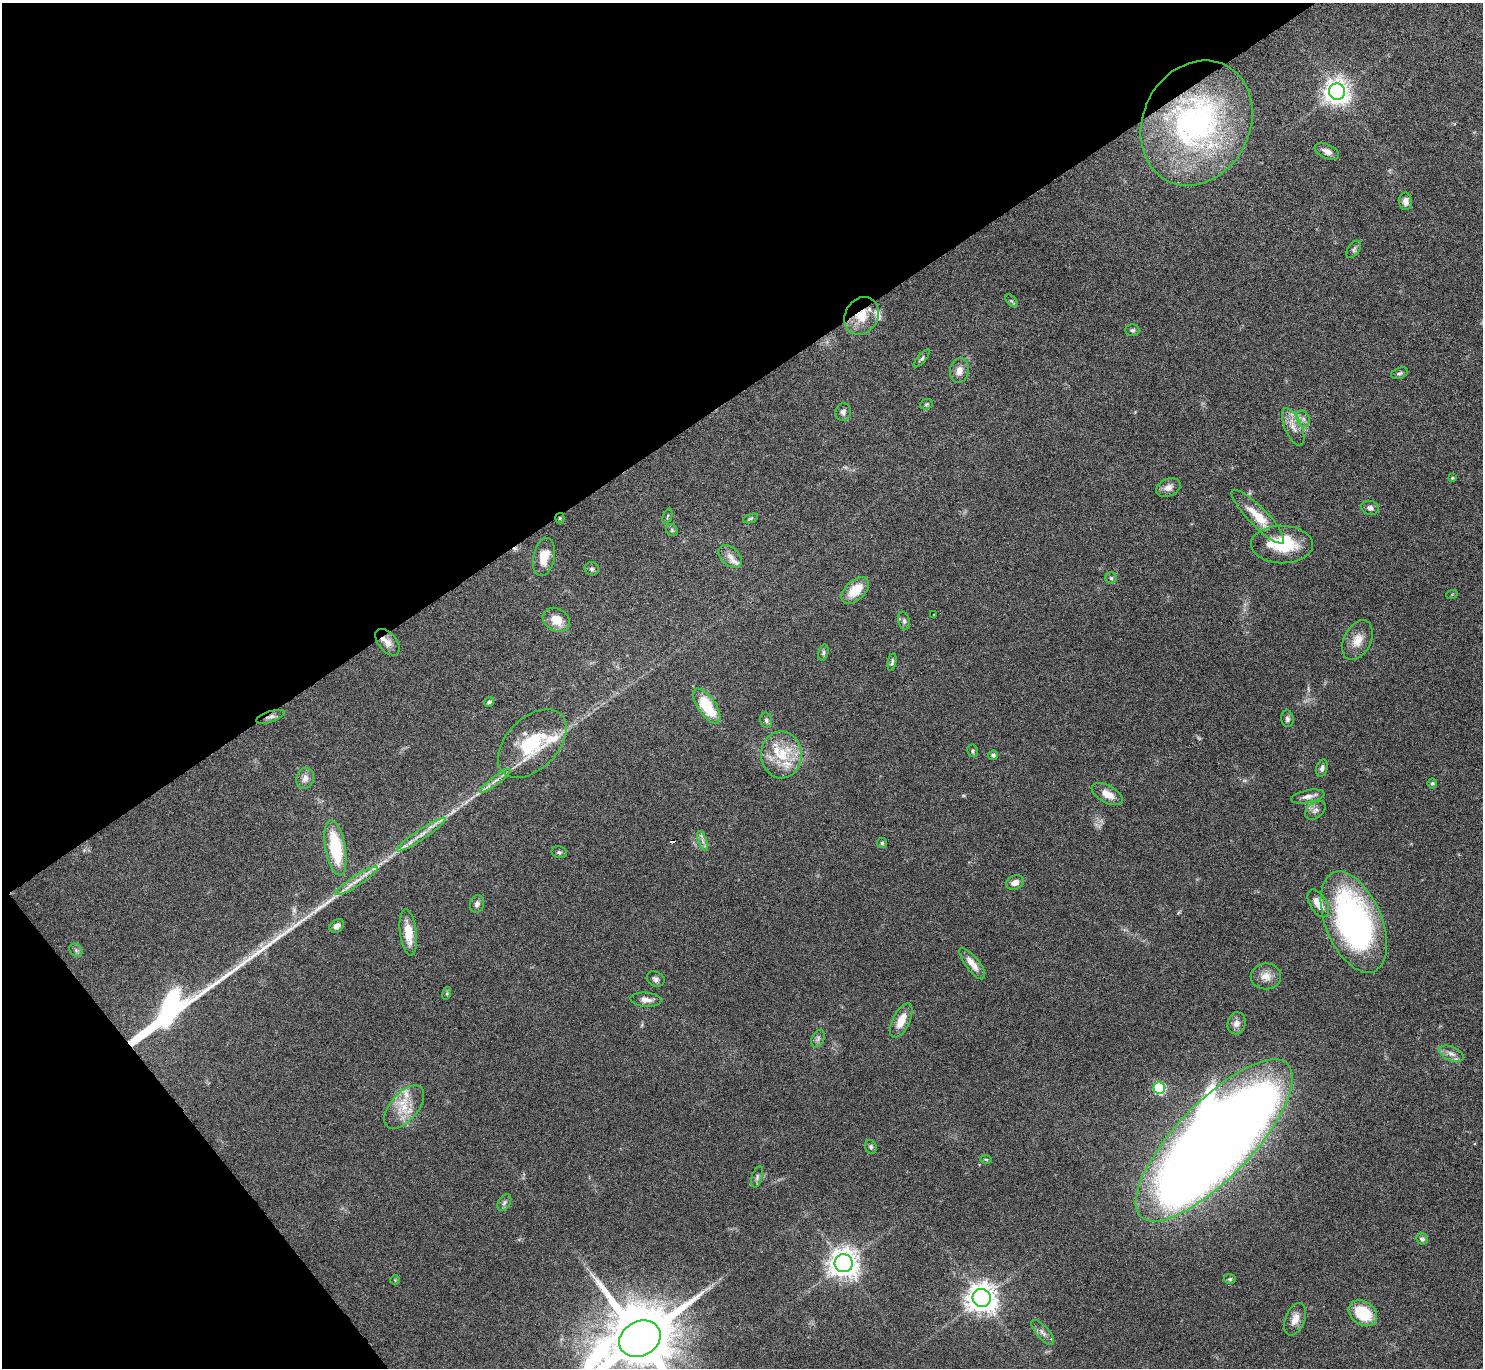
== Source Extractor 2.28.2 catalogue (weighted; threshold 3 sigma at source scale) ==
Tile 5 of 4 x 4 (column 1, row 2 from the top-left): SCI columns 1-1481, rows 2893-4258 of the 5928 x 5923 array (HDU 1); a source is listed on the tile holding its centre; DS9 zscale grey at full resolution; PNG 1485 x 1370 px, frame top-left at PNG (2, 3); each listed source drawn as its Kron ellipse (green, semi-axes under 4 px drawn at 4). Shown black and unused: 34% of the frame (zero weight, under 4 of 8 exposures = <1% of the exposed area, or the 3 px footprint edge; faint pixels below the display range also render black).
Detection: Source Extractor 2.28.2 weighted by HDU 2 'WHT'; one run over the whole footprint, this tile lists its part. Background 0.0656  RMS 0.005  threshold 0.0205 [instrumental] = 3 sigma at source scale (4.09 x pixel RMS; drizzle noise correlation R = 1.36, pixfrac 0.8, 0.05/0.05 arcsec/px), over >= 5 px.
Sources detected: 104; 3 cosmic-ray / hot-pixel residue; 1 long thin detection or spike segment (spike, bleed or trail) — neither listed nor drawn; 9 inside a brighter listed object's ellipse — not listed separately; the other 91 listed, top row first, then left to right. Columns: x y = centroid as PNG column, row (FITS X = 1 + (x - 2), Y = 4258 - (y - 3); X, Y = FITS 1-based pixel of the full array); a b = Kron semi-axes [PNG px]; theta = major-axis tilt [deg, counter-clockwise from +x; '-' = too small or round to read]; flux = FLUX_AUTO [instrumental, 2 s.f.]
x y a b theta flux
1337 92 8 8 - 410
1196 123 65 53 63 120
1327 151 13 7 -24 2.8
1405 201 9 6 -87 2.5
1354 249 10 6 53 1.2
1011 301 7 4 -46 0.83
862 316 20 16 59 10
1132 330 7 6 - 1.1
922 358 11 4 48 1
959 370 12 9 80 3.7
1400 373 9 5 18 1.1
926 404 6 5 - 0.78
843 412 9 7 82 1.8
1303 419 8 6 -69 1.8
1293 427 20 8 -66 4.7
1452 478 4 4 - 0.55
1168 488 13 8 23 3.1
1370 508 9 7 -15 2
667 516 8 2 69 0.55
1258 517 36 9 -46 12
560 518 5 5 - 0.71
750 518 8 3 19 0.63
672 530 6 5 - 0.83
1282 545 31 19 -1 22
730 556 14 8 -42 3
544 557 19 10 79 8
592 569 7 6 - 1.1
1111 578 5 5 - 0.8
855 590 16 9 43 11
1452 594 6 3 19 0.42
933 614 3 3 - 1.8
556 620 14 11 -30 7.7
904 621 9 5 -76 1.2
1358 640 21 13 64 6.3
387 642 15 9 -50 4
823 653 8 5 74 0.92
892 662 9 4 80 1
489 702 5 4 - 0.92
707 706 20 9 -55 20
270 717 15 5 18 2
1287 719 8 6 -84 1.3
766 720 8 5 -76 0.97
532 744 41 25 45 28
973 751 6 5 - 0.78
781 755 23 20 -88 16
993 755 5 4 - 1.4
1322 768 9 5 74 1.6
305 778 10 8 72 2.9
495 781 19 4 37 2.7
1432 783 5 4 - 0.7
1107 794 17 8 -29 5.6
1308 797 17 6 11 2.7
1315 810 12 7 39 2
421 835 29 5 34 5
702 841 10 3 -69 1.3
882 843 5 5 - 0.6
335 848 28 10 -80 28
559 852 7 6 - 1
356 881 25 5 33 4.7
1015 883 9 6 21 3.2
1318 903 15 8 -59 6.6
477 904 9 7 72 1.9
1354 922 53 28 -68 140
337 926 8 6 39 2.1
408 932 23 8 -83 9.7
76 950 7 5 -45 0.85
972 964 19 7 -52 4.8
1266 976 15 13 1 4.7
656 979 9 7 -26 1.6
447 993 6 4 72 0.57
646 1000 15 7 -4 2.9
901 1020 19 8 64 7.5
1237 1023 11 9 77 2.6
818 1039 9 6 64 1.4
1451 1054 13 7 -22 2.5
1159 1088 6 6 - 41
404 1107 26 13 49 10
1214 1140 106 38 46 1300
871 1147 7 5 -67 1.1
986 1159 6 3 -2 0.48
757 1177 11 5 73 1.4
504 1203 9 6 58 1.4
1422 1239 6 5 - 1.3
844 1263 9 9 - 610
1230 1279 6 5 - 0.71
395 1280 4 4 - 0.45
982 1298 9 9 - 660
1363 1313 15 11 -34 18
1295 1319 17 9 68 4.3
1043 1332 15 6 -48 2.4
640 1339 21 17 28 6100
Overlapping masked pixels (flux is a lower limit): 5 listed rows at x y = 1196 123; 862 316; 560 518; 387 642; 270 717
Isophote crosses this tile's border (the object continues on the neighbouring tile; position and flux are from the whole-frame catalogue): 1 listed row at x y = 640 1339